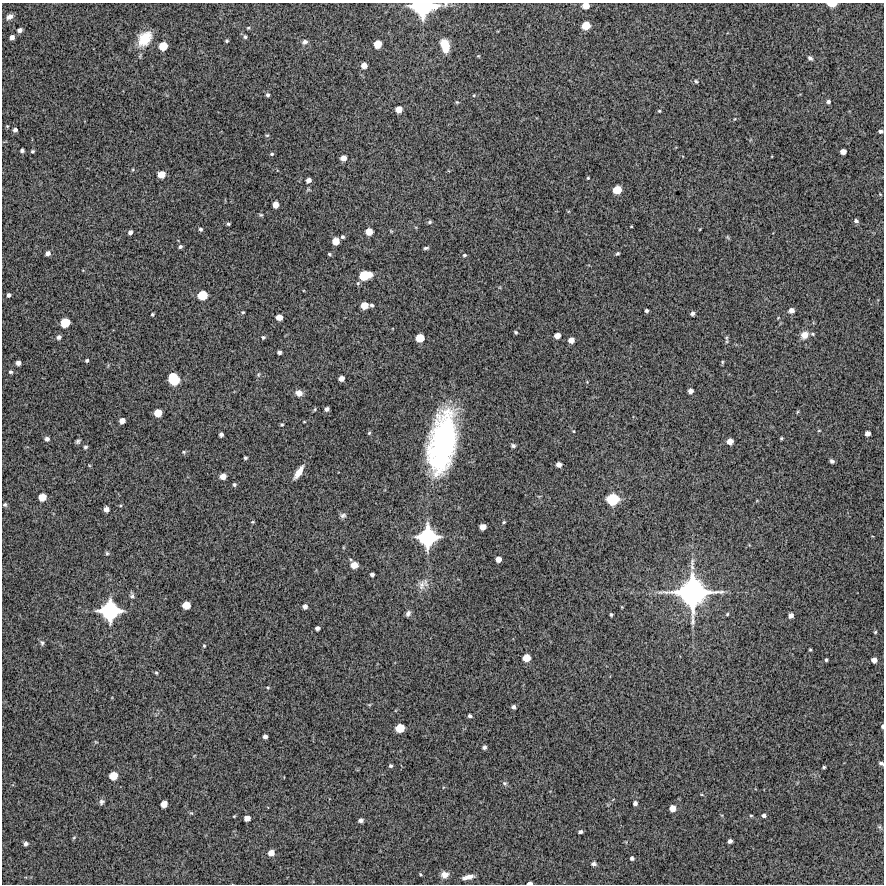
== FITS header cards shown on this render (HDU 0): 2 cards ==
NAXIS1  =                  882 /Length X axis
NAXIS2  =                  882 /Length Y axis

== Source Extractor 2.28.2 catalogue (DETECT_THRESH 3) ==
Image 882 x 882 px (HDU 0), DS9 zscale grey, 1 PNG px = 1 image px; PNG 886 x 886 px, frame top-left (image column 1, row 882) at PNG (2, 3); no overlay
Background 16700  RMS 400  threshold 1190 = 3 sigma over >= 5 px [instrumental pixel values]
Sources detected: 180; all 180 listed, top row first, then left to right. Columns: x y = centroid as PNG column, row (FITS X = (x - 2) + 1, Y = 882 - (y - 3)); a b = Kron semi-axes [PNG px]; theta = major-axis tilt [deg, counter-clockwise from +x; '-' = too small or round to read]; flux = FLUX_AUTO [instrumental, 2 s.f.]
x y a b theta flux
832 4 8 4 -1 2.1e+05
445 5 8 6 57 6.7e+04
586 6 6 5 - 2.2e+05
423 8 24 14 4 1.8e+06
9 16 7 5 39 1.2e+05
586 26 7 6 - 3.3e+05
20 30 5 4 - 9.2e+04
12 37 5 4 - 1.0e+05
245 37 5 4 - 4.3e+04
145 39 17 12 53 5.8e+05
227 41 4 3 - 3.2e+04
305 42 7 5 21 7.1e+04
378 44 7 6 - 3.0e+05
445 45 13 8 -77 4.8e+05
163 46 7 7 - 3.4e+05
478 56 5 3 - 2.1e+04
810 58 6 4 -42 5.6e+04
364 65 5 5 - 1.6e+05
696 81 5 4 - 4.0e+04
268 95 4 4 - 4.4e+04
474 95 4 3 - 2.4e+04
457 102 5 5 - 2.8e+04
828 102 5 4 - 5.7e+04
399 109 6 5 - 2.0e+05
659 111 4 3 - 2.7e+04
7 126 4 3 - 2.6e+04
15 130 4 4 - 7.0e+04
880 131 4 3 - 5.5e+04
267 135 5 3 - 2.8e+04
22 150 4 4 - 5.8e+04
33 151 3 3 - 3.6e+04
843 152 5 5 - 1.5e+05
272 154 5 4 - 3.8e+04
343 158 6 5 - 1.5e+05
161 174 6 6 - 2.5e+05
588 178 3 2 - 2.5e+04
308 180 5 5 - 1.1e+05
617 190 7 6 - 3.4e+05
880 194 4 3 - 2.0e+04
275 205 5 5 - 1.8e+05
261 215 5 4 - 3.5e+04
856 221 5 4 - 6.2e+04
430 222 5 4 - 4.9e+04
228 224 3 3 - 3.8e+04
631 227 3 2 - 1.9e+04
201 229 4 4 - 4.9e+04
369 231 6 6 - 2.4e+05
130 232 5 4 - 7.9e+04
342 237 5 4 - 4.6e+04
336 241 6 6 - 2.5e+05
180 247 4 4 - 5.3e+04
426 248 6 3 9 4.3e+04
48 253 5 4 - 9.6e+04
617 253 4 3 - 4.1e+04
329 254 5 4 - 3.0e+04
464 255 5 4 - 3.9e+04
365 275 13 8 11 6.3e+05
9 295 4 4 - 6.6e+04
202 295 8 7 - 4.5e+05
364 305 6 6 - 2.7e+05
372 305 4 3 - 4.7e+04
791 310 6 5 - 1.2e+05
646 311 4 3 - 5.0e+04
243 312 4 3 - 2.8e+04
692 313 4 4 - 7.0e+04
152 314 3 3 - 3.5e+04
279 317 5 5 - 1.8e+05
65 323 8 7 - 4.4e+05
515 332 3 3 - 3.7e+04
812 334 5 4 - 3.7e+04
804 335 10 8 43 2.1e+05
557 336 5 5 - 1.6e+05
59 337 6 5 - 7.3e+04
263 337 4 4 - 4.0e+04
420 338 7 6 - 3.4e+05
726 338 7 4 -71 4.4e+04
571 340 5 5 - 1.6e+05
279 352 4 3 - 6.7e+04
87 360 4 3 - 4.6e+04
722 362 6 4 90 2.8e+04
18 363 4 4 - 1.0e+05
10 372 5 5 - 4.8e+04
258 375 7 4 59 3.4e+04
341 378 5 5 - 1.3e+05
174 379 10 8 -64 7.2e+05
587 382 4 4 - 2.1e+04
690 391 5 4 - 1.1e+05
299 393 9 8 - 1.5e+05
315 409 6 3 72 2.6e+04
327 409 4 4 - 7.9e+04
797 412 6 3 70 2.7e+04
158 413 6 6 - 2.9e+05
122 421 5 5 - 1.5e+05
304 422 4 3 - 1.8e+04
282 425 4 3 - 3.0e+04
819 430 5 3 - 2.0e+04
574 431 4 3 - 2.0e+04
369 433 5 4 - 3.2e+04
867 433 5 4 - 1.1e+05
221 435 4 4 - 7.2e+04
781 438 4 3 - 3.3e+04
47 439 5 5 - 8.0e+04
78 441 6 4 39 5.4e+04
730 441 5 5 - 1.8e+05
442 443 59 24 80 6.0e+06
513 445 6 5 - 5.4e+04
85 447 5 4 - 4.5e+04
184 452 5 4 - 3.3e+04
245 458 3 3 - 4.0e+04
832 461 4 4 - 5.4e+04
559 464 5 4 - 1.3e+05
299 472 15 5 57 2.5e+05
223 476 6 5 - 1.7e+05
234 484 5 5 - 4.1e+04
42 497 7 6 - 2.8e+05
613 499 11 10 - 7.6e+05
5 505 6 5 - 4.3e+04
106 509 5 5 - 1.3e+05
343 515 8 6 4 7.3e+04
252 522 4 4 - 2.9e+04
504 522 3 3 - 3.1e+04
483 527 6 5 - 1.7e+05
428 537 17 17 - 1.8e+06
107 553 5 4 - 3.8e+04
498 559 5 5 - 1.5e+05
354 565 7 6 - 2.3e+05
372 574 4 4 - 6.7e+04
422 585 14 10 72 2.0e+05
692 593 33 31 5 4.5e+06
132 596 7 5 89 6.1e+04
186 605 7 6 - 2.9e+05
305 606 4 4 - 9.9e+04
622 607 4 3 - 2.0e+04
110 611 17 16 - 1.8e+06
408 613 7 5 59 8.4e+04
727 614 5 4 - 2.8e+04
611 615 4 3 - 3.4e+04
791 615 5 5 - 1.0e+05
317 628 4 4 - 7.5e+04
875 632 4 3 - 2.7e+04
42 643 8 5 -80 5.6e+04
204 646 5 4 - 2.9e+04
810 650 3 3 - 2.6e+04
526 658 6 6 - 2.9e+05
826 660 3 3 - 4.0e+04
874 660 5 5 - 1.3e+05
156 673 5 4 - 3.0e+04
268 687 4 4 - 2.6e+04
513 707 4 4 - 6.6e+04
470 716 4 3 - 5.3e+04
882 726 4 3 - 4.1e+04
400 728 7 7 - 3.8e+05
265 736 4 4 - 7.7e+04
484 747 4 4 - 6.3e+04
881 763 6 4 -25 5.7e+04
391 766 5 4 - 4.3e+04
824 767 3 3 - 3.5e+04
113 776 7 6 - 3.2e+05
505 783 7 5 -42 5.3e+04
101 802 7 6 - 6.6e+04
635 803 4 4 - 7.7e+04
164 804 6 5 - 2.1e+05
672 808 6 6 - 1.9e+05
191 813 6 4 -31 2.8e+04
751 815 5 3 - 2.8e+04
764 815 5 4 - 6.8e+04
247 818 5 5 - 1.6e+05
361 820 4 4 - 8.1e+04
880 827 7 4 -71 4.0e+04
580 832 4 3 - 5.6e+04
74 837 5 3 - 2.7e+04
730 841 4 4 - 8.3e+04
26 844 5 4 - 7.0e+04
271 853 6 6 - 1.8e+05
632 858 4 4 - 5.6e+04
594 864 6 5 - 6.1e+04
420 874 4 3 - 2.8e+04
444 874 8 8 - 1.7e+05
468 877 12 5 12 1.6e+05
530 883 5 3 - 7.7e+04
At the frame edge (FLAGS 8, measured only in part): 8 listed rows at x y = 832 4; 445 5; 586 6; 423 8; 880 131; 882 726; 881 763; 530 883